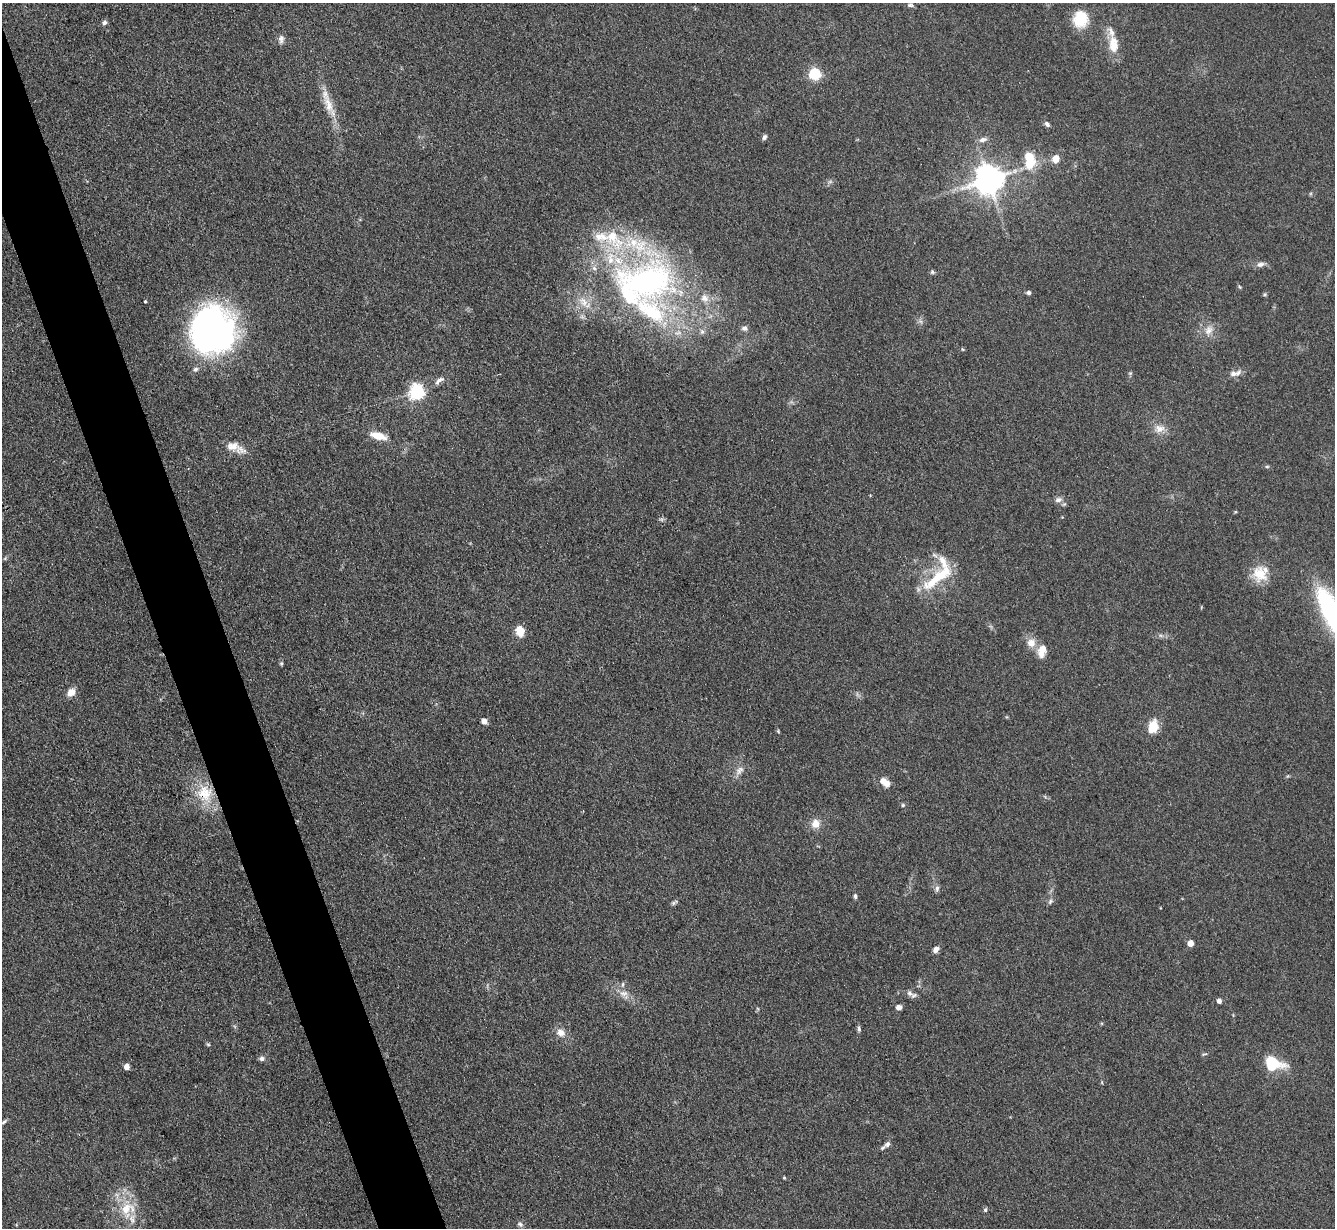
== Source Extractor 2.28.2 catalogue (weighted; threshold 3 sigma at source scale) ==
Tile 11 of 4 x 4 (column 3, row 3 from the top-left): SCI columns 2675-4007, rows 1504-2729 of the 5350 x 5332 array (HDU 1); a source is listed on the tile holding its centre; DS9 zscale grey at full resolution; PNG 1337 x 1230 px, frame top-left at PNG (2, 3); no overlay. Shown black and unused: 5% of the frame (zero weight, under 3 of 4 exposures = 1% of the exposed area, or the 3 px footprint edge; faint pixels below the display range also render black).
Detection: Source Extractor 2.28.2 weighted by HDU 2 'WHT'; one run over the whole footprint, this tile lists its part. Background 0.116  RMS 0.0069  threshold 0.031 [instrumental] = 3 sigma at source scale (4.5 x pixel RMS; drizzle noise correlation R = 1.50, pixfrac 1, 0.05/0.05 arcsec/px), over >= 5 px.
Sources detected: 93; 1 inside a brighter object's white glare — not listed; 15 inside a brighter listed object's ellipse — not listed separately; the other 77 listed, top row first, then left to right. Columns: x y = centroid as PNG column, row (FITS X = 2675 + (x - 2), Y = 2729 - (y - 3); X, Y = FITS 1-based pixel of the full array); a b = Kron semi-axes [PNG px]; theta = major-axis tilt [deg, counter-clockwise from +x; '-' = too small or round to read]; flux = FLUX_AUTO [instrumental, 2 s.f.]
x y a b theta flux
910 5 8 5 -1 1.6
1081 19 14 12 86 26
105 22 7 5 44 1.8
281 39 11 7 87 3
1113 44 25 13 -85 12
815 74 6 5 - 84
328 104 33 10 -70 14
1047 124 8 5 -45 1.9
764 137 8 5 57 1.7
983 140 12 6 15 3.1
1056 159 9 9 - 6.1
1030 160 22 12 -82 20
989 180 9 8 - 1200
830 182 7 4 19 1.3
1260 264 12 7 9 3.2
932 272 6 6 - 1.3
648 281 86 56 0 240
1240 287 6 3 -70 0.8
1029 293 5 5 - 1.9
1265 294 5 5 - 0.95
145 301 4 3 - 0.76
745 328 8 6 -22 2.2
212 330 39 37 84 290
1209 330 15 11 66 6.8
702 332 7 6 - 1.9
962 349 5 3 - 0.62
195 369 7 6 - 1.9
1130 373 5 5 - 0.93
1238 373 11 7 51 3.2
439 381 16 6 38 3.7
417 392 7 6 - 180
1159 428 15 11 3 6.6
378 436 19 8 -16 11
232 446 20 13 -2 9.1
1267 467 6 4 0 0.89
1058 500 10 7 12 3.3
1235 512 5 3 - 0.61
5 558 5 5 - 0.99
1260 574 22 19 -64 15
938 577 50 13 39 30
1329 609 31 7 -79 44
520 631 11 8 -79 11
1031 643 13 11 -85 7.1
1042 651 16 10 78 8.6
281 663 5 5 - 0.95
71 692 11 9 48 5.5
484 721 6 5 - 3.9
1153 727 14 9 71 14
778 731 5 4 - 0.76
740 770 14 8 54 4.3
884 782 13 7 -37 7.9
205 794 25 22 -67 24
903 805 5 5 - 0.94
816 824 11 10 - 6.7
937 889 9 6 82 2
855 896 7 4 86 1.5
1050 901 9 5 59 1.8
673 903 6 5 - 1.3
1190 943 5 4 - 8.2
936 949 8 6 46 3.2
623 993 15 9 -13 6
909 993 9 7 -52 2.9
1219 1001 5 4 - 2.7
899 1007 6 5 - 3.2
859 1029 8 5 -88 1.4
561 1033 13 11 -24 5.6
208 1044 6 4 -2 0.87
1204 1054 8 2 10 0.77
262 1058 7 6 - 2.3
1273 1063 16 11 -18 33
126 1067 5 4 - 5.8
4 1122 9 4 34 1.4
887 1144 10 7 36 2.7
784 1178 4 4 - 0.67
126 1208 24 16 84 20
985 1210 6 5 - 1.2
520 1224 8 6 -28 1.8
Overlapping masked pixels (flux is a lower limit): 1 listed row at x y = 205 794